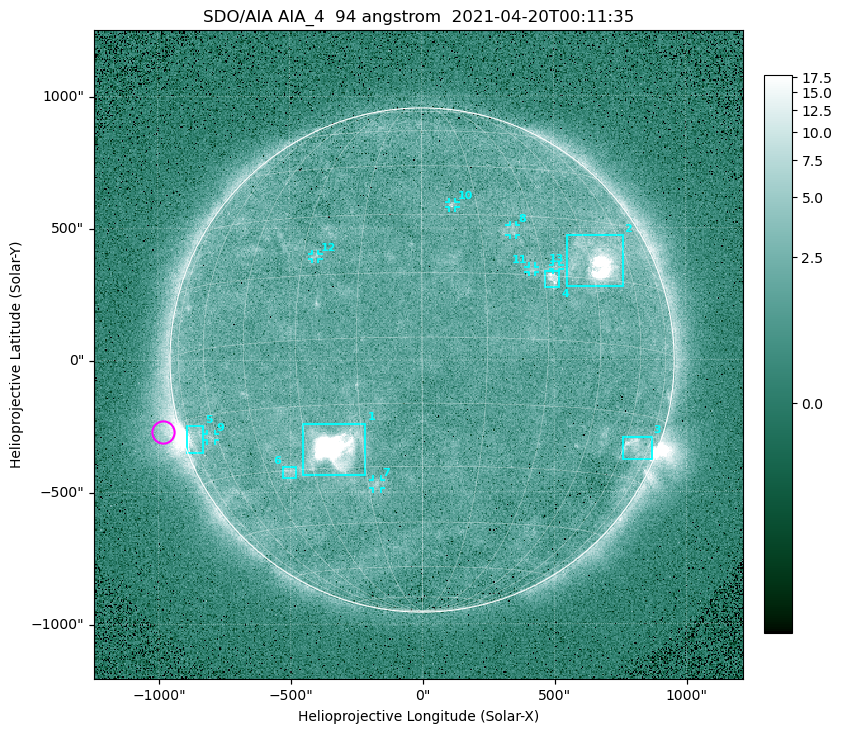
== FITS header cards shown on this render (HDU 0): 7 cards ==
TELESCOP= 'SDO/AIA '
INSTRUME= 'AIA_4   '
WAVELNTH=                   94
WAVEUNIT= 'angstrom'
DATE-OBS= '2021-04-20T00:11:35.12'
CTYPE1  = 'HPLN-TAN'
CTYPE2  = 'HPLT-TAN'

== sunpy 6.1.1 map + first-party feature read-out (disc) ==
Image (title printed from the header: SDO/AIA AIA_4  94 angstrom  2021-04-20T00:11:35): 512 x 512 px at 4.8 arcsec/px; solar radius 955 arcsec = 199 px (full disc in frame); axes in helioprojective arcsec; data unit not stated in the header (colour bar unlabelled)
Orientation: roll -0.137 deg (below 1 deg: not rotated)
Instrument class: DISC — disc imager (sunpy class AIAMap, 94 A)
Bright regions (active regions / flare kernels): reference = the median radial profile (limb darkening/brightening removed); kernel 5 px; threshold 5 sigma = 2.52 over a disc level ~1.73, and >= 1.15x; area >= 9 px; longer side >= 5 px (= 24 arcsec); searched inside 0.97 R_sun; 13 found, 13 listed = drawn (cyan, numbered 1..; 7 of them under ~33 arcsec drawn as corner ticks so the feature stays visible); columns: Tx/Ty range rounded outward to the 10 arcsec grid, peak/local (2 s.f.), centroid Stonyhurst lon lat
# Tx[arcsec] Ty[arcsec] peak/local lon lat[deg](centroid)
1 -450..-210 -440..-240 968 -22 -25
2 550..760 280..470 44 +48 +20
3 760..870 -380..-290 4.5 +66 -22
4 460..520 270..340 6.1 +32 +14
5 -900..-830 -350..-250 6.7 -72 -19
6 -530..-480 -450..-400 3.1 -38 -30
7 -190..-160 -490..-450 3.2 -13 -34
8 330..360 470..510 2.9 +24 +26
9 -820..-780 -300..-280 2.6 -63 -20
10 100..130 580..600 3.1 +8 +33
11 400..430 330..360 2.8 +27 +16
12 -420..-390 380..410 2.8 -27 +20
13 490..520 340..360 2.6 +34 +17
Off-limb structures (1.02-1.3 R_sun): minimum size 50 px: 6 found; the strongest spans PA ~90..115 deg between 1.02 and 1.21 R_sun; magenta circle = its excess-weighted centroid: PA ~105 deg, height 1.07 R_sun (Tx ~-980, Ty ~-270 arcsec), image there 4.5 x the reference